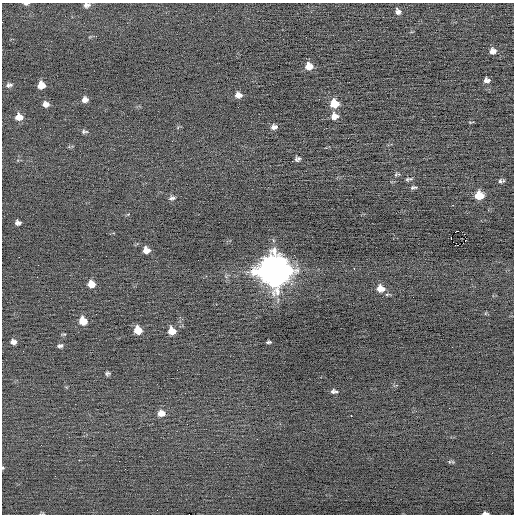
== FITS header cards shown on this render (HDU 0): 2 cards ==
NAXIS1  =                  512 / Axis length
NAXIS2  =                  512 / Axis length

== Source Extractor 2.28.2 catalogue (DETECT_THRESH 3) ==
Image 512 x 512 px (HDU 0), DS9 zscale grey, 1 PNG px = 1 image px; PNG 516 x 516 px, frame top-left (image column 1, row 512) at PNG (2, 3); no overlay
Background -0.0572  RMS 0.64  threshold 1.93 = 3 sigma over >= 5 px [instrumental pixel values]
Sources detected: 61; all 61 listed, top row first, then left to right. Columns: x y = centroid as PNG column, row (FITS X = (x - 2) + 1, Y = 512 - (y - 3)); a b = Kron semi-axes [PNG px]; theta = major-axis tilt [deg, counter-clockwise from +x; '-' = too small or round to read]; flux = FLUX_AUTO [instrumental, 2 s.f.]
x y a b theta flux
26 4 7 3 1 98
87 5 8 6 12 160
398 11 7 6 - 160
493 51 7 6 - 230
309 66 7 7 - 440
487 80 6 4 -2 160
8 85 6 5 - 79
10 85 7 5 -31 83
41 85 7 6 - 500
238 95 7 6 - 240
85 100 7 6 - 220
46 104 7 6 - 220
334 104 8 7 - 840
334 116 8 7 - 320
19 117 8 7 - 410
471 122 8 2 5 41
274 127 7 5 8 180
84 132 9 5 0 91
299 158 7 3 -36 81
296 160 8 5 -44 87
397 174 8 5 14 74
409 179 9 3 13 77
500 181 7 6 - 100
413 187 8 4 3 81
479 195 8 7 - 870
172 198 9 6 9 120
453 205 2 2 - 400
19 222 6 4 66 71
17 223 5 3 - 94
457 231 3 2 - 170
451 237 3 2 - 680
465 240 2 2 - 70
458 245 3 2 - 7200
146 250 6 6 - 340
198 260 2 2 - 34
38 265 2 2 - 26
354 268 2 2 - 110
274 271 13 12 - 75000
91 284 7 6 - 430
380 289 10 8 -7 450
413 297 2 2 - 18
180 317 2 2 - 160
83 321 7 6 - 680
138 330 7 6 - 640
172 331 7 7 - 570
13 342 6 5 - 190
268 342 5 3 - 74
60 346 6 4 12 100
23 351 2 2 - 20
177 370 2 2 - 89
108 373 6 4 11 83
334 391 8 5 3 120
449 408 2 2 - 55
161 413 9 7 7 350
351 416 2 2 - 43
453 462 7 5 -20 64
3 468 4 4 - 48
55 476 2 2 - 71
157 510 2 2 - 17
485 513 7 3 -4 110
189 514 2 2 - 160
At the frame edge (FLAGS 8, measured only in part): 5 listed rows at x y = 26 4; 87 5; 3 468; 485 513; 189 514